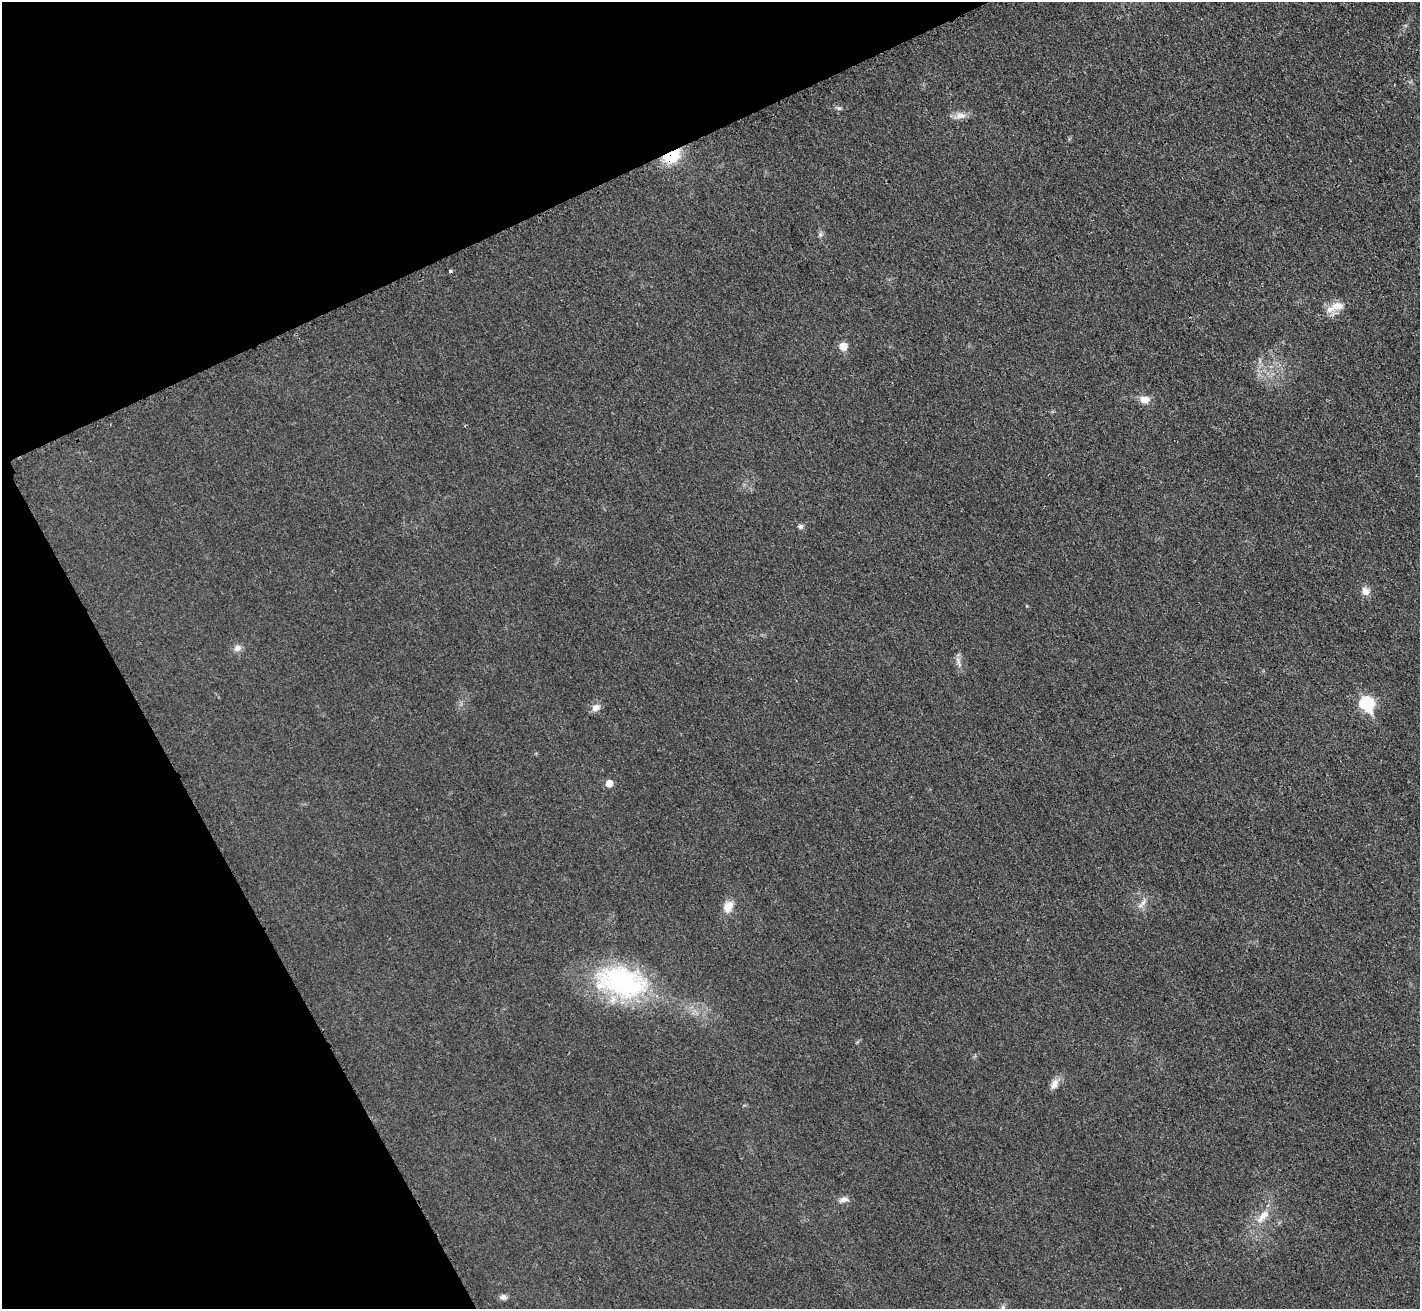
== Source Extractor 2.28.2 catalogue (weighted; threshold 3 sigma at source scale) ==
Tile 5 of 4 x 4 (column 1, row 2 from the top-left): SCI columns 23-1440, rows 2927-4233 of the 5718 x 5712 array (HDU 1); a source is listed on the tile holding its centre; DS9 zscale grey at full resolution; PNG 1422 x 1311 px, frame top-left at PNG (2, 2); no overlay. Shown black and unused: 23% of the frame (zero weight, under 3 of 4 exposures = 2% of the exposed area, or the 3 px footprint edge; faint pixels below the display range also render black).
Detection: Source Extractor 2.28.2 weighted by HDU 2 'WHT'; one run over the whole footprint, this tile lists its part. Background 0.0266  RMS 0.0058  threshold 0.0261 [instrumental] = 3 sigma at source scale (4.5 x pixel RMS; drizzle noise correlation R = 1.50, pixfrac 1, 0.05/0.05 arcsec/px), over >= 5 px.
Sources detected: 23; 1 cosmic-ray / hot-pixel residue — not listed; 1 inside a brighter listed object's ellipse — not listed separately; the other 21 listed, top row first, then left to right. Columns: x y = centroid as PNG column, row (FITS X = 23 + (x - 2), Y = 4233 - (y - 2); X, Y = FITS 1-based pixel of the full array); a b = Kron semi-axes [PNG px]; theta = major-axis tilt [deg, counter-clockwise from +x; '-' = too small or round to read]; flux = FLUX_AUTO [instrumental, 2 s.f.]
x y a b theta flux
839 108 6 5 - 1.1
962 116 9 8 - 3.1
671 156 16 11 29 22
820 235 7 4 72 1.1
1338 306 18 11 1 6.5
843 346 6 6 - 9.9
1145 399 11 8 -3 5.4
800 526 7 6 - 1.4
1365 591 11 9 -62 3.9
237 648 10 8 29 2.9
958 662 17 4 -73 2.2
1367 704 8 7 - 73
596 707 11 9 25 3.5
609 783 5 5 - 6.7
1143 902 9 6 68 2.4
728 907 14 9 61 7.1
622 982 64 36 -13 88
1054 1084 14 8 62 4.2
844 1199 13 7 9 3
1263 1216 26 9 51 8.2
503 1297 9 7 -11 2.1
Overlapping masked pixels (flux is a lower limit): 1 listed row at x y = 671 156